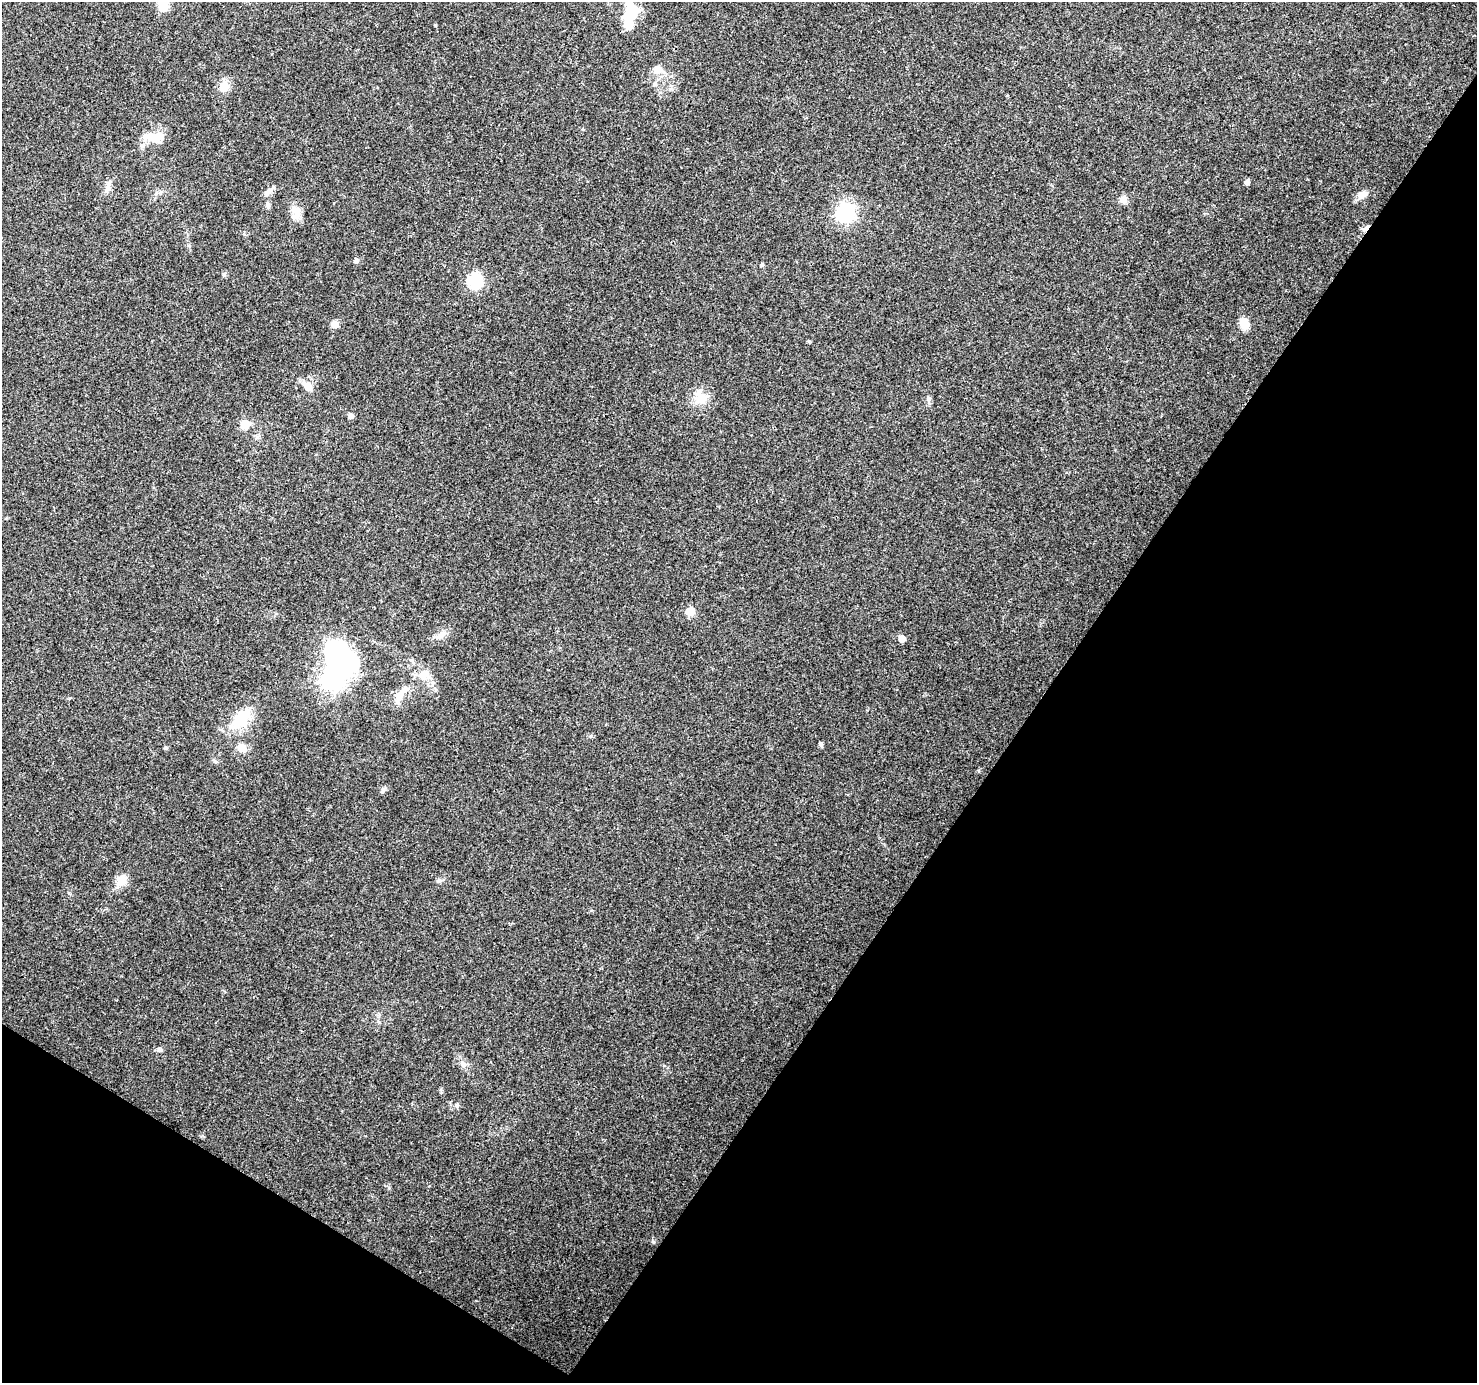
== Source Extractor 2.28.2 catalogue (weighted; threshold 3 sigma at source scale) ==
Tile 15 of 4 x 4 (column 3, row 4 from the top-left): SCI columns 2950-4424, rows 190-1570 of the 5905 x 5969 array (HDU 1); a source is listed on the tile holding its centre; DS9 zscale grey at full resolution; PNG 1479 x 1385 px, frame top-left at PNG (2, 2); no overlay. Shown black and unused: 34% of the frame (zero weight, under 3 of 4 exposures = <1% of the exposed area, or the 3 px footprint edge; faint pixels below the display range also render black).
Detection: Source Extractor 2.28.2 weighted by HDU 2 'WHT'; one run over the whole footprint, this tile lists its part. Background 0.0422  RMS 0.0038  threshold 0.0172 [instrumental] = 3 sigma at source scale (4.5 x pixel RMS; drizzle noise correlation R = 1.50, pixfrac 1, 0.0396/0.0396 arcsec/px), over >= 5 px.
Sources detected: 44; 2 inside a brighter object's white glare — not listed; the other 42 listed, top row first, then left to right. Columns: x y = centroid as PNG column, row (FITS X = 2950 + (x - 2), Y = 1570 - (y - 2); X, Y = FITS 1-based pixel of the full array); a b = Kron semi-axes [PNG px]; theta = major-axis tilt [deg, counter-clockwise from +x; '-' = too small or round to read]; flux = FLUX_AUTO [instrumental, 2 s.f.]
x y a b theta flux
163 6 8 6 -75 19
630 16 26 16 66 12
658 69 12 10 -10 3.3
655 84 6 4 -89 0.64
224 87 6 5 - 13
153 137 28 10 3 6.4
1247 182 5 5 - 1.4
108 186 11 6 83 1.8
269 192 13 6 39 1.8
1362 194 14 8 22 2.6
1123 200 9 8 - 2.3
267 205 7 6 - 1
296 211 17 11 -66 3.6
845 213 7 7 - 130
1366 228 11 4 45 1.3
356 261 5 5 - 1.2
762 265 5 4 - 0.6
475 281 7 6 - 54
1244 323 10 8 -71 5.6
335 324 9 8 - 2.1
308 386 14 9 -44 4
929 398 7 4 -89 0.75
701 399 18 11 -67 4.9
351 416 6 6 - 1.3
245 424 13 11 18 3.6
690 611 5 5 - 9.7
440 635 15 6 41 2.3
902 639 6 5 - 3.3
411 660 6 5 - 0.69
426 674 13 9 36 2.9
333 677 30 13 74 240
400 694 29 10 52 5.8
240 719 28 14 52 13
821 744 7 5 80 0.61
166 748 6 5 - 0.51
242 748 13 11 -21 3.2
383 791 8 5 71 0.81
122 880 10 9 - 6.6
438 881 7 4 45 0.71
159 1050 8 5 -10 0.84
463 1064 10 5 -63 1.3
457 1105 6 5 - 0.71
Overlapping masked pixels (flux is a lower limit): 1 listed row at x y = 1366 228
Isophote crosses this tile's border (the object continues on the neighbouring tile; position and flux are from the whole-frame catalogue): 1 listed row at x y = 163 6
Unlisted compact peaks at least as high as the median listed source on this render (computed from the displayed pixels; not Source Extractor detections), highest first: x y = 435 25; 224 275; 389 1188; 69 893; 809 341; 591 736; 441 1089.